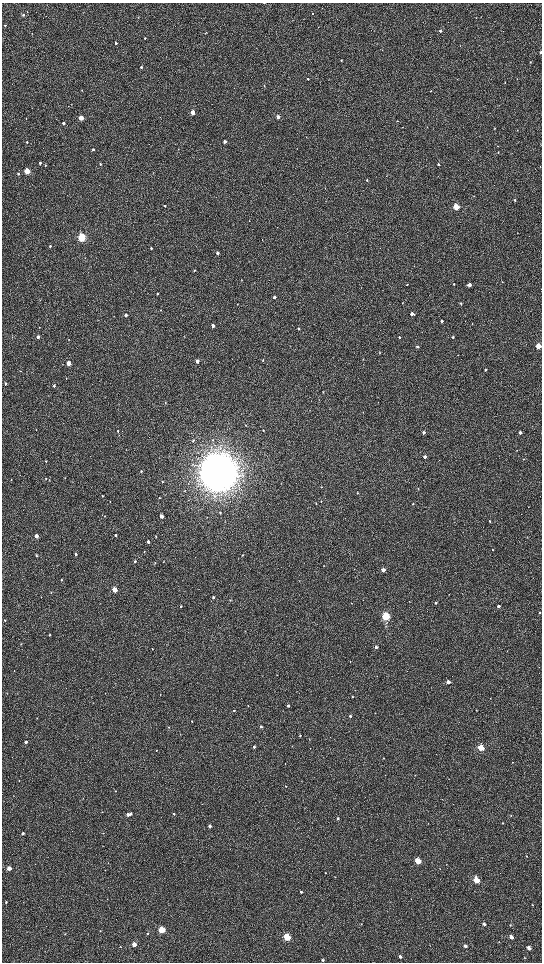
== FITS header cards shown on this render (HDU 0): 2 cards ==
NAXIS1  =                 1080 / length of data axis 1
NAXIS2  =                 1920 / length of data axis 2

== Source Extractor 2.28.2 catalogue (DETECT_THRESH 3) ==
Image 1080 x 1920 px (HDU 0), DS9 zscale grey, zoomed out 1/2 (1 PNG px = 2 x 2 image px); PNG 544 x 964 px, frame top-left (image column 1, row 1919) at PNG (2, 3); no overlay
Background 528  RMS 37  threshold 110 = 3 sigma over >= 5 px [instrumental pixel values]
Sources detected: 222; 5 cannot appear on this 1/2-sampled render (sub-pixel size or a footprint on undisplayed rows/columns) and are not listed; the other 217 listed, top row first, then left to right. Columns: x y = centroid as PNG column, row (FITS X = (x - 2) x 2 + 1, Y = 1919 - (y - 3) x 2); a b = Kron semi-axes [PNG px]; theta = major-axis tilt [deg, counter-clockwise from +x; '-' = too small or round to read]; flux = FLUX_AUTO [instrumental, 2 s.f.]
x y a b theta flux
264 3 2 2 - 3.7e+03
27 12 2 1 - 2.1e+03
83 12 2 2 - 2.2e+03
312 14 2 2 - 3.8e+03
23 15 3 3 - 9.6e+03
138 17 2 2 - 2.4e+03
476 18 2 2 - 2.5e+03
5 25 3 2 - 5.3e+03
440 31 3 3 - 1.1e+04
32 33 2 1 - 2.2e+03
145 38 3 2 - 5.4e+03
116 43 2 2 - 9.2e+03
541 52 3 2 - 2.0e+04
341 60 3 2 - 2.9e+03
530 62 2 2 - 4.1e+03
141 67 3 2 - 6.8e+03
308 79 2 2 - 1.1e+04
505 82 2 2 - 2.7e+03
264 85 3 2 - 3.0e+03
431 91 3 2 - 3.3e+03
192 112 3 3 - 1.1e+05
278 117 3 2 - 5.8e+04
81 118 3 3 - 1.5e+05
26 119 2 2 - 2.6e+03
397 121 2 2 - 2.7e+03
63 123 3 2 - 2.8e+04
495 128 2 1 - 3.1e+03
306 137 2 2 - 2.5e+03
225 141 3 2 - 3.0e+04
27 142 3 2 - 8.0e+03
498 146 2 2 - 2.8e+03
93 149 2 2 - 1.3e+04
498 152 3 2 - 4.2e+03
40 163 2 2 - 1.4e+04
100 164 2 2 - 9.4e+03
438 164 2 2 - 1.0e+04
45 165 3 2 - 6.4e+03
27 171 3 3 - 2.6e+05
18 174 3 3 - 1.1e+04
367 180 3 2 - 6.5e+03
325 188 3 2 - 2.6e+03
474 196 2 1 - 1.8e+03
514 200 3 3 - 1.2e+04
165 206 2 2 - 9.8e+03
456 207 3 3 - 3.7e+05
81 237 3 3 - 8.5e+05
262 240 3 2 - 2.1e+03
50 246 3 2 - 1.0e+04
151 248 3 2 - 9.5e+03
217 253 3 2 - 2.6e+04
194 270 3 2 - 4.4e+03
241 280 2 2 - 2.7e+03
502 282 2 2 - 2.8e+03
407 284 3 2 - 4.4e+03
454 284 3 2 - 8.2e+03
469 285 3 2 - 6.7e+04
157 294 3 2 - 6.7e+03
274 297 3 3 - 2.3e+04
461 303 3 2 - 7.2e+03
161 310 3 2 - 3.2e+03
412 314 3 3 - 3.9e+04
126 315 3 2 - 2.7e+04
442 321 3 2 - 2.1e+04
472 323 3 2 - 4.8e+03
213 326 3 2 - 3.4e+04
39 327 2 2 - 3.0e+03
298 328 3 2 - 1.2e+04
12 337 3 2 - 2.9e+03
38 337 3 2 - 3.5e+04
399 337 3 3 - 1.2e+04
453 337 3 2 - 9.4e+03
69 340 3 2 - 2.8e+03
539 346 3 3 - 2.9e+05
417 347 3 2 - 8.6e+03
380 352 3 2 - 5.0e+03
363 359 2 2 - 2.5e+03
263 360 3 2 - 6.6e+03
197 361 3 2 - 4.6e+04
68 363 3 2 - 1.1e+05
486 370 3 3 - 9.0e+03
66 378 2 2 - 2.8e+03
6 383 3 2 - 1.0e+04
54 386 3 2 - 1.4e+04
323 392 3 2 - 4.3e+03
165 403 3 3 - 6.2e+03
245 425 2 2 - 3.0e+03
263 430 3 2 - 4.2e+03
118 431 4 2 - 8.1e+03
424 432 3 2 - 2.3e+04
520 432 3 2 - 2.4e+04
193 440 3 3 - 9.4e+03
213 440 3 2 - 4.7e+03
126 450 3 2 - 2.7e+03
517 450 2 1 - 1.9e+03
425 457 2 2 - 2.8e+04
524 459 3 2 - 4.2e+03
46 461 2 2 - 5.5e+03
141 471 3 2 - 7.9e+03
218 472 14 14 - 1.9e+07
46 479 3 2 - 5.4e+03
11 480 2 2 - 3.0e+03
162 481 2 2 - 3.3e+03
321 487 3 2 - 4.1e+03
418 489 3 2 - 2.9e+03
357 493 3 2 - 4.5e+03
102 496 3 2 - 4.3e+03
159 498 2 1 - 4.5e+03
321 501 3 2 - 4.7e+03
110 502 2 2 - 4.0e+03
316 503 3 2 - 4.5e+03
413 504 3 2 - 8.6e+03
220 513 3 3 - 6.3e+03
105 516 2 2 - 2.7e+03
162 516 3 2 - 6.3e+04
490 521 3 3 - 1.0e+04
115 535 3 2 - 1.1e+04
36 536 3 2 - 7.6e+04
156 536 3 2 - 4.6e+03
148 542 3 2 - 1.8e+04
493 550 2 2 - 6.6e+03
144 552 3 2 - 4.5e+03
76 554 3 2 - 1.3e+04
36 555 3 2 - 8.6e+03
242 555 3 2 - 5.4e+03
135 561 3 3 - 1.3e+04
155 563 2 2 - 4.0e+03
324 565 3 2 - 2.6e+03
383 570 3 2 - 6.7e+04
61 580 3 2 - 5.3e+03
114 590 3 3 - 2.0e+05
51 593 3 2 - 2.4e+03
449 594 2 2 - 2.2e+03
213 597 3 3 - 1.4e+04
409 601 3 2 - 2.9e+03
351 603 2 1 - 1.8e+03
435 603 3 2 - 9.4e+03
181 606 3 3 - 8.7e+03
498 606 3 2 - 2.3e+04
539 612 2 2 - 5.2e+03
386 616 3 3 - 9.0e+05
5 620 3 3 - 5.9e+03
386 623 4 3 - 7.5e+03
386 626 3 2 - 2.8e+03
50 635 2 2 - 7.5e+03
21 644 3 2 - 2.8e+03
376 647 3 3 - 2.0e+04
152 649 2 2 - 4.2e+03
507 651 3 2 - 2.7e+03
350 661 2 2 - 2.2e+03
14 671 3 2 - 3.1e+03
277 675 2 2 - 2.6e+03
448 682 3 2 - 6.3e+04
352 697 2 2 - 6.5e+03
248 706 2 1 - 2.4e+03
288 706 2 2 - 2.1e+04
234 710 3 2 - 6.0e+03
476 710 2 2 - 2.5e+03
375 713 2 2 - 2.6e+03
350 716 2 2 - 1.7e+04
37 718 3 2 - 2.9e+03
192 721 2 2 - 3.9e+03
168 727 3 2 - 5.6e+03
261 727 3 3 - 1.2e+04
300 736 2 2 - 7.3e+03
309 740 2 2 - 2.6e+03
26 742 2 2 - 2.4e+04
292 746 2 2 - 2.4e+03
254 747 3 2 - 1.8e+04
481 748 3 3 - 4.4e+05
156 750 2 2 - 5.0e+03
383 758 2 2 - 5.0e+03
512 762 2 1 - 1.9e+03
285 764 2 1 - 2.7e+03
385 775 3 2 - 2.7e+03
415 775 3 2 - 2.6e+03
19 780 2 2 - 3.2e+03
285 786 2 2 - 2.8e+03
115 791 3 2 - 5.9e+03
83 798 3 2 - 4.0e+03
102 812 2 2 - 3.2e+03
131 813 3 2 - 1.6e+04
128 814 3 2 - 4.8e+04
174 814 2 2 - 1.1e+04
511 816 3 3 - 5.3e+03
338 818 3 2 - 1.9e+04
502 823 2 2 - 3.8e+03
209 826 2 2 - 3.2e+04
23 833 3 2 - 1.9e+04
103 833 2 2 - 2.8e+03
526 856 2 2 - 3.3e+03
418 861 3 3 - 3.6e+05
9 868 3 3 - 1.0e+05
440 869 2 2 - 2.0e+03
326 873 2 2 - 4.0e+03
335 876 2 2 - 3.1e+03
476 880 4 3 - 2.8e+05
301 892 2 2 - 1.6e+04
107 899 3 2 - 2.9e+03
411 899 3 1 - 1.7e+03
6 902 3 2 - 8.5e+03
532 905 3 2 - 4.5e+03
361 924 2 2 - 3.6e+03
484 924 3 2 - 2.2e+04
510 925 3 2 - 4.7e+03
162 930 3 3 - 4.7e+05
100 931 2 2 - 4.5e+03
147 933 3 2 - 5.4e+03
65 934 2 2 - 4.2e+03
287 937 3 3 - 5.4e+05
511 937 3 2 - 5.8e+04
499 942 3 2 - 3.3e+03
134 944 3 3 - 1.2e+05
120 946 3 2 - 2.9e+03
465 946 3 2 - 2.4e+04
529 948 3 3 - 4.4e+04
400 957 3 2 - 2.3e+04
322 960 3 2 - 1.1e+04
At the frame edge (FLAGS 8, measured only in part): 3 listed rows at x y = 264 3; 541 52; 539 346
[5 sub-pixel or undisplayed-footprint detections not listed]